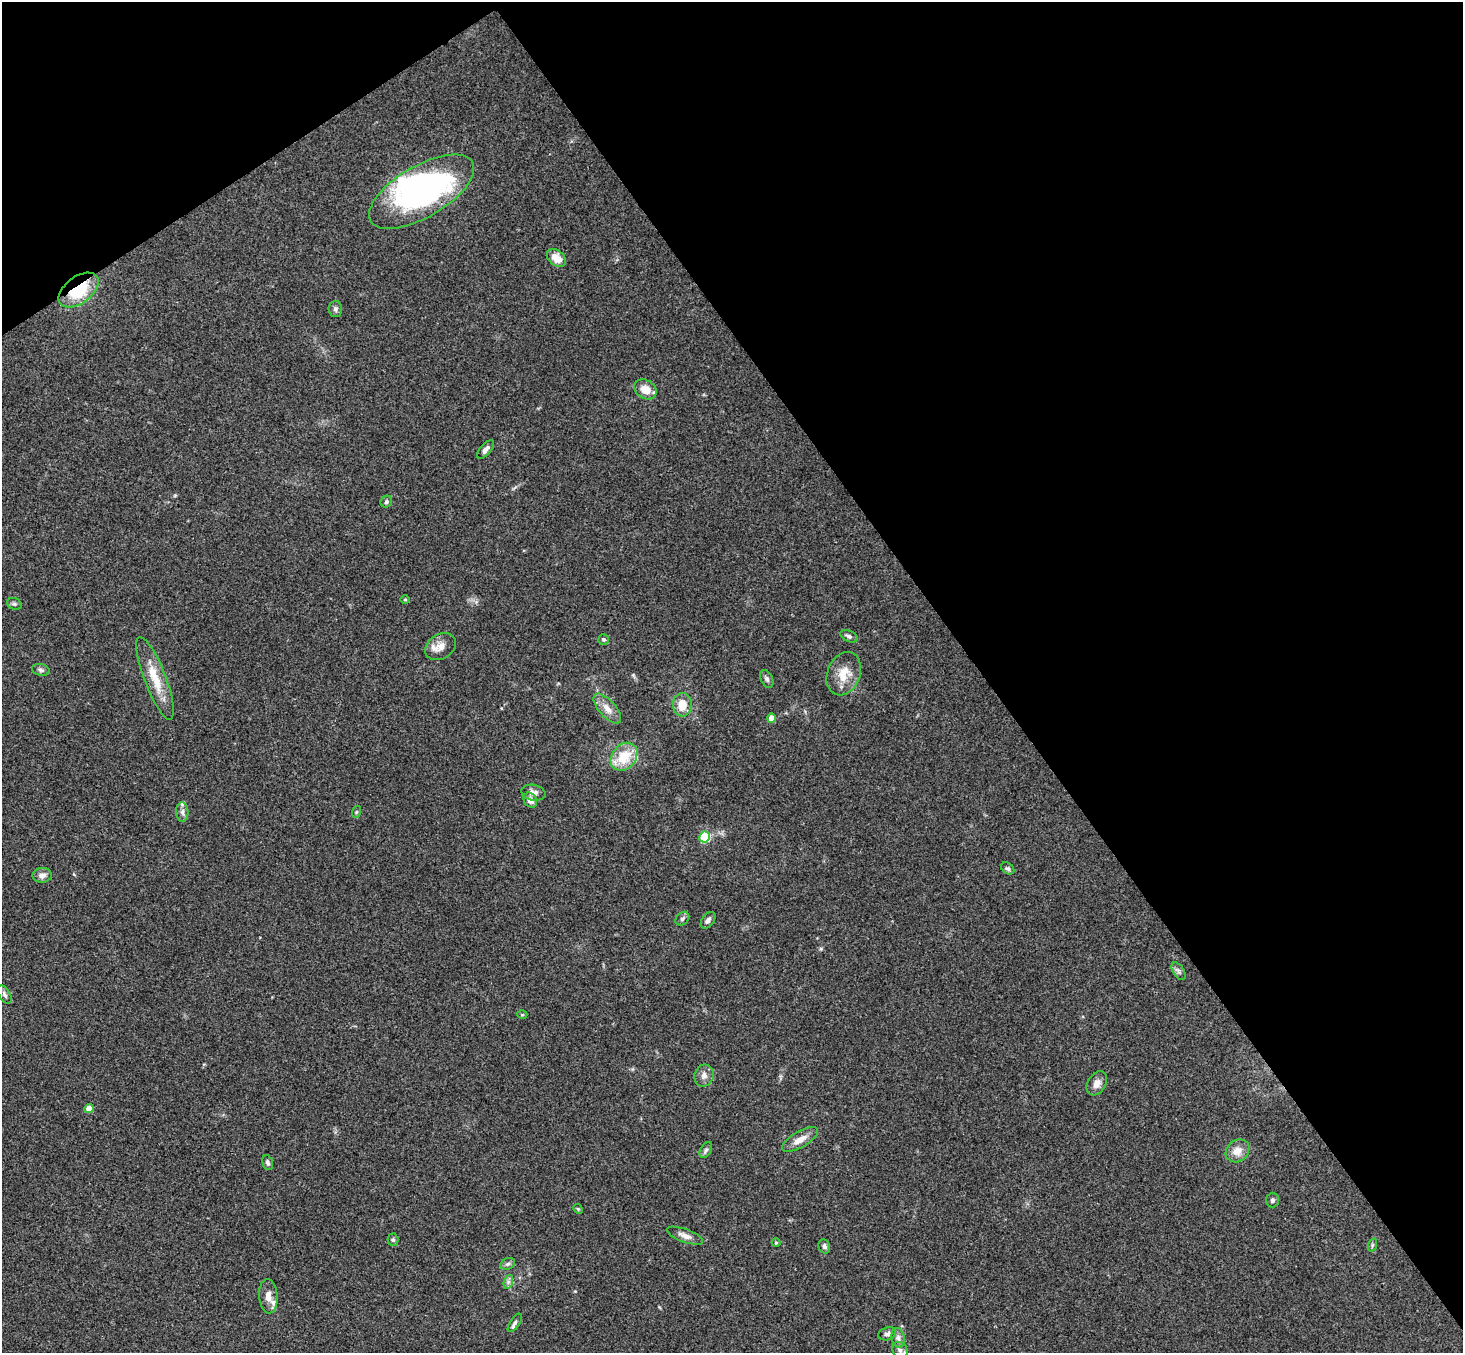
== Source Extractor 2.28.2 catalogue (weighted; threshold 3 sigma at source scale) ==
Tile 3 of 4 x 4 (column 3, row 1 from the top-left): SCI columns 2976-4436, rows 4385-5735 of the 5948 x 5929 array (HDU 1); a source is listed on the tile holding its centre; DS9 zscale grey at full resolution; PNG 1465 x 1355 px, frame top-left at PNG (2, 2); each listed source drawn as its Kron ellipse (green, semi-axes under 4 px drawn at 4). Shown black and unused: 37% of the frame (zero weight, under 3 of 4 exposures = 6% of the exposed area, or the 3 px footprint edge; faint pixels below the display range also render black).
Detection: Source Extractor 2.28.2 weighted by HDU 2 'WHT'; one run over the whole footprint, this tile lists its part. Background 0.167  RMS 0.0073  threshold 0.0327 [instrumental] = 3 sigma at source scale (4.5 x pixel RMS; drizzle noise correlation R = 1.50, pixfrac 1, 0.05/0.05 arcsec/px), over >= 5 px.
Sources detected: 57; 1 inside a brighter object's white glare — neither listed nor drawn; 3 inside a brighter listed object's ellipse — not listed separately; the other 53 listed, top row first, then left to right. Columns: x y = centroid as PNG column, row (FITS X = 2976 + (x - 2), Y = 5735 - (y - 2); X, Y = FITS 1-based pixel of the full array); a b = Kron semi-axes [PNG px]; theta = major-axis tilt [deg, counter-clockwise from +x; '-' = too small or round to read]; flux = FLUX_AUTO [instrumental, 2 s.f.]
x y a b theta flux
421 192 59 26 30 170
556 258 11 7 -41 9.1
79 290 23 13 37 34
335 309 8 7 - 2.1
645 389 12 9 -33 9.3
486 449 11 5 49 3.4
386 502 6 5 - 1.6
405 599 5 3 - 0.65
14 604 7 5 -20 1.5
849 636 9 5 -25 2
604 639 5 5 - 1.3
440 647 16 12 31 7.6
41 670 9 5 -11 1.9
844 674 22 16 69 14
155 678 44 10 -69 19
767 679 9 6 -66 2
682 705 12 9 89 11
607 709 18 8 -48 6.9
771 718 4 4 - 7.8
624 757 15 12 49 19
533 793 12 8 -10 4.2
530 800 8 6 -58 4.1
182 812 10 6 -89 2.7
356 812 6 4 71 0.9
705 837 5 5 - 48
1008 868 7 5 -36 1.5
42 875 9 7 3 3.9
682 919 8 6 44 2
708 920 9 6 53 2.6
1179 971 10 5 -56 2.1
5 994 10 5 -59 2
522 1015 5 3 - 0.77
704 1076 11 9 68 4
1097 1083 13 9 59 4.9
89 1108 4 4 - 7.3
800 1140 20 8 30 7.5
706 1150 8 5 59 1.8
1237 1151 12 10 39 7.3
268 1163 8 5 -73 2.1
1272 1200 7 6 - 1.7
578 1209 5 4 - 0.79
685 1236 19 6 -20 4.7
393 1240 6 5 - 1.3
776 1243 4 4 - 0.67
1372 1245 7 4 71 1.1
824 1246 7 5 -67 2
508 1264 7 5 21 1.8
508 1282 7 4 72 1.8
268 1296 17 9 -86 7.2
515 1323 11 5 56 2.1
887 1334 9 6 17 2
898 1338 10 6 -79 2.6
900 1350 8 7 - 3.2
Overlapping masked pixels (flux is a lower limit): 2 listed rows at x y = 421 192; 79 290